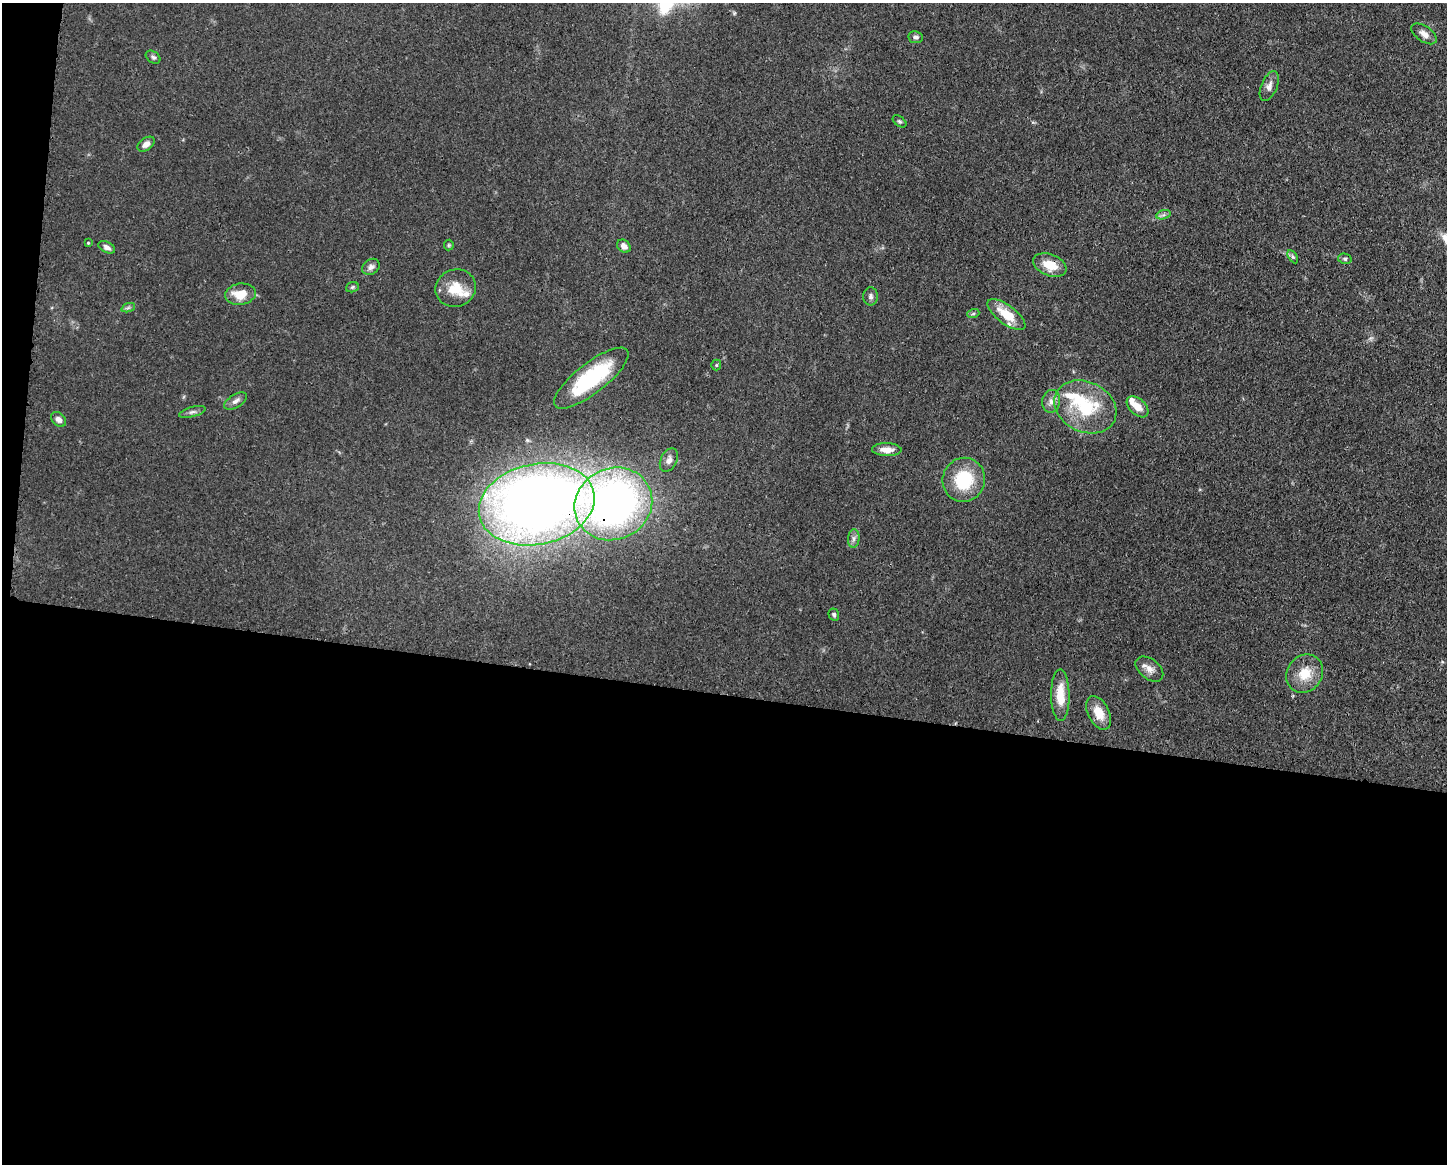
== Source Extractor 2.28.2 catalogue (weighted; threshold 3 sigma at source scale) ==
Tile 10 of 3 x 4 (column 1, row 4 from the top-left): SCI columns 117-1561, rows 1-1162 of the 4681 x 4648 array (HDU 1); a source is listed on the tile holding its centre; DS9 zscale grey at full resolution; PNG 1449 x 1166 px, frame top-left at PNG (2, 3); each listed source drawn as its Kron ellipse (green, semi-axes under 4 px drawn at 4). Shown black and unused: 42% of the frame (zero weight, under 3 of 4 exposures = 1% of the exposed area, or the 3 px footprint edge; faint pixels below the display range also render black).
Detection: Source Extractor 2.28.2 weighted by HDU 2 'WHT'; one run over the whole footprint, this tile lists its part. Background 0.0597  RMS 0.0043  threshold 0.0191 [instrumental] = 3 sigma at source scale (4.5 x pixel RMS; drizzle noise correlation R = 1.50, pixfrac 1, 0.05/0.05 arcsec/px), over >= 5 px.
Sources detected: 45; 4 inside a brighter listed object's ellipse — not listed separately; the other 41 listed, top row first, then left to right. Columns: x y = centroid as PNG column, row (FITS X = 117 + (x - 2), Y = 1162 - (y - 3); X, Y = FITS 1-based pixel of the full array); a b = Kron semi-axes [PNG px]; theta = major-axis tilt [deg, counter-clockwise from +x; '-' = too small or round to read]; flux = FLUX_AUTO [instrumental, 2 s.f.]
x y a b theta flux
1424 34 14 7 -35 2.8
916 37 7 6 - 1.3
153 57 8 5 -36 1
1269 86 16 8 67 2.5
900 121 8 4 -37 0.75
146 144 9 6 35 2.4
1163 215 7 4 18 1
88 243 4 3 - 0.38
449 245 5 5 - 0.55
624 246 7 6 - 2.2
107 247 9 5 -26 1.6
1293 257 7 4 -58 0.8
1345 259 7 5 -14 0.86
1050 265 17 11 -21 8.1
371 267 9 7 36 1.8
352 287 6 5 - 0.7
456 288 20 18 19 10
240 294 15 10 7 8.4
871 296 9 7 -89 1.4
128 308 7 4 19 0.83
973 314 6 4 19 0.67
1006 315 22 9 -37 10
716 365 5 5 - 0.51
591 378 46 15 38 37
236 401 13 6 31 2
1051 401 11 9 83 2.5
1085 407 32 25 -26 24
1137 407 13 8 -44 4.9
192 412 13 5 15 1.4
59 419 8 6 -44 2
887 450 15 6 -2 4.1
669 460 12 8 64 2.5
964 480 22 21 - 20
537 504 58 40 12 500
613 504 39 35 26 210
854 538 9 6 84 1.5
834 614 6 5 - 0.87
1149 669 16 9 -38 3.4
1305 674 20 17 54 9.7
1060 695 26 9 -89 10
1099 713 18 10 -63 7.1
Overlapping masked pixels (flux is a lower limit): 3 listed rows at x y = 1050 265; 537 504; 613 504